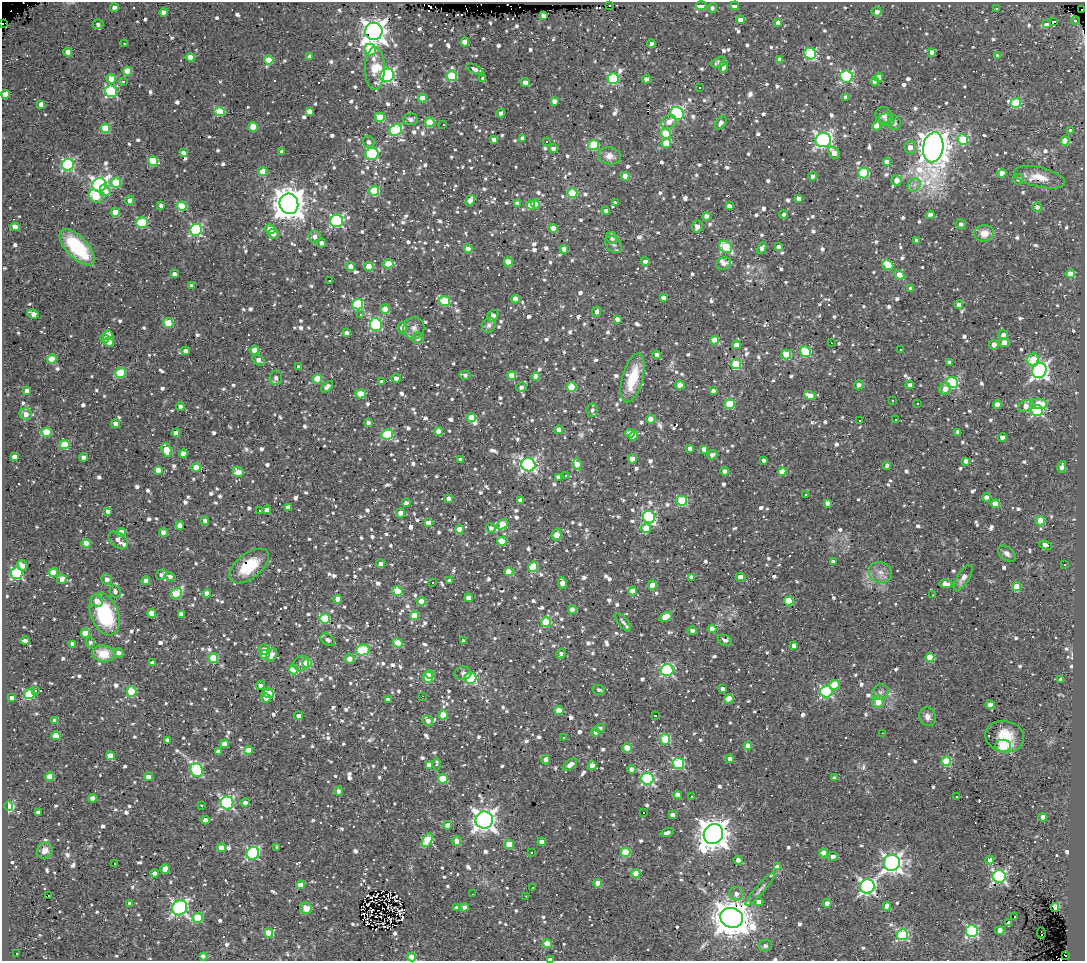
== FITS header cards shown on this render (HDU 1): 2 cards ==
NAXIS1  =                 1083
NAXIS2  =                  959

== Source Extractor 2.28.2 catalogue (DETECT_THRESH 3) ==
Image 1083 x 959 px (HDU 1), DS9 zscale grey, 1 PNG px = 1 image px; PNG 1087 x 963 px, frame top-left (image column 1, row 959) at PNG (2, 2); each listed source drawn as its Kron ellipse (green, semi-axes under 4 px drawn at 4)
Background 0.294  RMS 0.047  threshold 0.142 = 3 sigma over >= 5 px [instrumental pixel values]
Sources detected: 1423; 3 with non-positive FLUX_AUTO (blend fragments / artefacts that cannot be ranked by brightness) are neither listed nor drawn; of the other 1420, the 500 brightest by FLUX_AUTO listed and drawn (920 fainter detections omitted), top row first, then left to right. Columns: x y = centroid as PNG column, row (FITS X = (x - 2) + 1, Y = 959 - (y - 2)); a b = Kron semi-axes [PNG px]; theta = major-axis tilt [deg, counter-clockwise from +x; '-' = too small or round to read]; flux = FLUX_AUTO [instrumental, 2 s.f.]
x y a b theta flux
609 5 3 2 - 22
701 6 5 4 - 83
735 6 4 4 - 62
114 8 4 4 - 21
712 8 5 4 - 12
996 8 3 3 - 65
1082 10 3 2 - 430
163 12 4 4 - 26
877 12 5 4 - 22
543 16 4 3 - 13
741 20 4 4 - 41
1075 21 4 3 - 54
1053 22 3 3 - 2700
2 23 3 2 - 170
778 23 4 3 - 16
98 24 5 5 - 12
1046 24 4 3 - 150
374 31 9 8 - 3100
465 42 4 4 - 50
124 44 3 3 - 15
651 44 4 3 - 11
370 50 6 5 - 190
68 52 4 4 - 45
932 52 4 4 - 17
810 54 6 5 - 290
998 56 4 4 - 14
190 57 4 4 - 31
310 57 4 4 - 18
780 59 4 4 - 17
269 60 5 4 - 100
719 62 8 4 20 15
724 66 6 4 81 20
375 69 21 10 90 84
475 69 9 4 -25 13
127 71 4 4 - 85
387 75 7 6 - 780
452 76 5 5 - 180
846 76 6 6 - 450
879 77 4 4 - 38
613 78 5 5 - 290
111 79 5 5 - 35
483 79 4 4 - 13
646 79 4 4 - 20
123 81 3 3 - 61
874 81 4 3 - 16
525 83 5 4 - 22
699 88 3 3 - 12
111 91 6 6 - 390
6 94 4 4 - 56
845 97 4 4 - 12
422 98 4 4 - 37
554 101 4 4 - 19
1016 103 5 5 - 190
41 104 4 4 - 26
220 111 5 4 - 130
309 111 4 4 - 23
501 113 4 4 - 15
677 113 7 6 - 420
884 115 8 8 - 16
380 117 5 4 - 120
410 119 7 6 - 13
887 120 8 6 -16 14
430 122 5 5 - 130
669 122 8 6 36 27
721 123 7 4 57 16
894 123 7 6 - 13
443 125 3 2 - 17
877 126 4 4 - 15
253 127 5 5 - 67
105 128 5 4 - 130
396 130 6 5 - 260
1071 131 4 4 - 16
666 133 5 5 - 130
523 138 4 4 - 19
494 140 4 4 - 17
823 140 8 7 - 950
963 140 5 5 - 200
546 141 3 3 - 12
1065 141 4 4 - 70
369 142 6 5 - 12
666 143 5 4 - 78
593 145 5 5 - 160
910 147 6 6 - 21
933 147 15 10 80 6400
553 149 5 4 - 13
281 152 4 3 - 12
183 153 4 4 - 20
834 153 7 4 -51 28
372 154 6 6 - 360
610 156 11 8 -10 26
153 161 5 5 - 140
887 162 4 4 - 38
68 165 6 6 - 460
263 171 5 4 - 42
863 173 5 5 - 240
1002 173 4 4 - 35
625 176 4 4 - 39
813 176 4 4 - 20
1039 177 26 10 -13 52
1018 179 6 5 - 13
896 180 5 5 - 29
116 183 5 5 - 170
99 185 7 6 - 1100
914 185 7 6 - 13
105 190 6 4 -53 36
374 191 5 5 - 190
572 193 5 5 - 140
96 196 8 6 -42 110
798 198 4 4 - 16
129 200 5 4 - 19
470 200 6 4 58 29
615 202 3 3 - 700
517 203 4 4 - 14
289 204 10 9 - 6100
535 204 4 4 - 44
161 205 4 3 - 13
531 205 4 4 - 44
182 206 5 4 - 170
729 206 4 4 - 19
1037 207 5 5 - 12
606 211 4 4 - 13
115 212 4 4 - 61
784 215 4 3 - 11
930 215 4 4 - 28
707 216 4 4 - 31
337 221 6 6 - 480
142 223 6 5 - 240
961 224 5 5 - 11
15 227 4 4 - 36
697 227 6 5 - 22
553 228 4 4 - 49
270 229 5 5 - 47
196 230 6 6 - 370
984 233 10 8 8 37
273 234 5 5 - 18
315 237 6 6 - 18
612 238 6 5 - 14
917 240 4 3 - 11
321 243 5 4 - 14
614 244 9 7 -45 13
77 247 23 10 -46 250
726 247 7 5 -40 190
779 247 4 4 - 16
762 248 6 4 63 14
468 249 4 4 - 49
564 249 4 4 - 30
645 261 4 4 - 13
508 262 4 4 - 67
388 264 5 4 - 69
723 264 7 6 - 12
888 265 6 5 - 110
369 266 4 4 - 73
351 267 4 4 - 49
174 274 4 4 - 18
1070 274 5 4 - 47
899 275 6 4 -36 48
330 281 3 3 - 44
192 286 4 4 - 17
911 289 4 4 - 13
663 298 4 4 - 19
516 299 4 4 - 31
444 301 5 5 - 180
358 304 5 5 - 270
959 305 4 4 - 18
385 309 4 4 - 76
597 312 5 4 - 12
33 314 6 4 -23 29
361 314 3 3 - 20
493 316 6 5 - 24
617 319 4 3 - 16
168 323 5 4 - 120
376 325 6 6 - 340
489 325 7 6 - 13
402 328 6 4 -90 20
414 328 11 10 - 22
347 333 4 4 - 14
108 335 5 4 - 36
1003 335 5 4 - 18
104 338 4 3 - 13
418 338 6 5 - 14
714 340 4 4 - 65
109 342 5 4 - 21
831 343 3 2 - 32
1004 343 4 4 - 35
737 345 4 4 - 27
994 345 5 4 - 27
254 350 4 4 - 26
901 350 3 2 - 26
185 351 4 4 - 14
806 352 6 5 - 220
657 355 4 4 - 22
786 355 5 5 - 130
52 359 5 4 - 81
1033 359 6 5 - 130
259 360 6 4 -35 21
950 363 4 4 - 16
736 364 5 5 - 190
299 367 4 4 - 12
1039 370 8 7 - 1200
120 373 5 5 - 160
465 375 5 4 - 12
512 375 4 4 - 63
536 377 4 4 - 35
276 378 7 6 - 15
396 378 5 4 - 13
633 378 25 10 74 130
317 379 5 4 - 85
382 382 4 3 - 12
952 383 6 5 - 380
680 385 4 4 - 54
859 385 5 4 - 16
910 385 4 4 - 15
327 387 7 4 43 14
521 387 5 4 - 11
571 387 5 5 - 97
945 389 6 5 - 28
27 391 4 4 - 21
713 391 4 4 - 17
361 394 5 4 - 84
810 395 6 4 -24 30
893 401 3 3 - 12
730 404 5 5 - 160
917 404 3 3 - 110
1039 404 8 5 -3 82
997 405 4 4 - 27
180 406 4 4 - 15
1026 406 8 5 21 34
592 410 7 5 85 14
1037 410 6 5 - 420
26 414 6 6 - 24
471 418 5 4 - 71
651 419 4 4 - 53
896 420 3 3 - 23
860 421 3 3 - 43
116 423 4 4 - 32
368 423 4 4 - 12
559 430 4 4 - 44
438 431 4 4 - 24
46 432 5 4 - 110
958 432 4 4 - 17
176 433 4 4 - 27
630 433 5 4 - 38
387 434 6 5 - 240
633 435 5 4 - 28
1002 438 4 4 - 24
65 445 5 4 - 110
690 448 4 4 - 16
704 449 4 4 - 23
166 450 7 4 -75 64
183 454 4 4 - 35
712 455 5 4 - 12
14 457 4 4 - 24
84 457 4 4 - 16
632 459 5 4 - 30
460 460 4 3 - 12
764 460 4 3 - 11
965 461 4 4 - 15
577 464 6 4 -82 42
528 465 7 6 - 820
887 465 4 4 - 11
196 467 4 4 - 55
1062 467 6 4 78 16
158 470 4 4 - 25
725 471 4 4 - 16
238 472 5 5 - 52
782 472 4 4 - 75
565 475 3 3 - 13
558 477 4 3 - 12
806 495 3 3 - 58
986 497 4 4 - 19
448 498 4 4 - 15
521 500 4 4 - 20
682 501 5 5 - 200
406 503 4 3 - 12
827 503 4 4 - 16
995 504 4 4 - 46
288 507 4 4 - 18
267 510 4 4 - 20
108 511 4 4 - 12
259 511 3 3 - 12
401 513 4 4 - 29
649 517 6 6 - 430
205 521 4 4 - 13
1040 521 4 4 - 97
429 523 4 4 - 36
502 524 6 4 39 91
180 526 4 4 - 39
491 528 5 4 - 13
646 528 5 5 - 50
459 529 4 4 - 57
121 532 4 4 - 74
163 532 4 4 - 27
556 535 6 5 - 47
118 540 11 7 -37 22
502 541 5 4 - 78
86 543 4 4 - 48
1045 545 6 3 -21 24
1007 554 10 6 -38 16
833 562 4 3 - 13
381 564 4 4 - 16
22 565 6 4 -51 27
1064 565 3 3 - 36
249 566 23 12 38 120
533 567 5 4 - 130
509 572 4 4 - 92
880 572 12 10 -25 28
17 573 6 6 - 410
53 573 4 4 - 67
161 575 5 4 - 12
170 577 5 4 - 14
691 577 4 3 - 13
740 577 4 4 - 29
963 578 15 6 57 23
62 579 5 5 - 21
107 579 5 5 - 18
146 581 4 4 - 24
449 581 4 4 - 12
433 582 3 3 - 40
562 583 6 4 -80 23
946 584 7 4 -3 25
652 585 4 4 - 50
1016 587 4 4 - 70
397 591 5 4 - 96
632 591 4 4 - 45
115 592 6 5 - 14
207 593 4 4 - 20
176 594 6 5 - 140
933 595 2 2 - 14
469 598 4 4 - 30
338 599 4 4 - 23
97 601 6 6 - 22
421 601 4 4 - 34
789 601 4 4 - 100
572 610 4 4 - 25
152 613 4 4 - 44
105 614 22 13 -67 260
181 614 4 4 - 16
415 616 4 4 - 81
665 617 7 4 27 41
325 619 5 5 - 190
546 622 5 5 - 160
623 622 11 4 -52 14
712 629 4 4 - 36
692 631 5 4 - 14
85 633 4 4 - 54
328 640 8 5 -32 13
725 640 7 5 -23 12
25 641 4 4 - 13
463 641 4 3 - 11
90 642 5 4 - 12
398 643 5 4 - 100
72 644 4 4 - 21
794 646 4 4 - 16
264 649 6 5 - 21
363 650 7 5 14 250
119 653 5 4 - 17
103 654 11 8 -11 66
265 654 5 4 - 66
561 654 5 4 - 11
271 655 7 4 60 14
930 657 4 4 - 78
213 658 5 4 - 130
349 659 5 5 - 24
152 663 4 4 - 17
301 663 8 7 - 14
307 663 5 4 - 140
293 670 5 4 - 98
667 670 6 6 - 450
463 673 8 6 8 12
430 674 4 4 - 72
428 677 5 5 - 99
471 678 5 5 - 320
1061 679 4 3 - 15
260 685 4 3 - 12
834 685 5 5 - 70
723 689 4 4 - 14
599 690 6 5 - 11
36 691 3 3 - 14
131 691 5 5 - 180
826 691 6 6 - 420
880 692 9 7 34 12
268 693 5 4 - 120
29 694 5 5 - 200
422 696 3 2 - 59
12 698 4 3 - 16
266 698 5 4 - 17
729 699 4 4 - 61
388 700 4 4 - 14
878 702 6 6 - 47
990 705 4 4 - 46
559 711 4 4 - 55
443 715 4 4 - 70
655 715 3 3 - 500
298 716 4 4 - 13
928 717 10 8 -68 20
55 721 4 4 - 17
428 721 5 5 - 17
600 728 5 3 - 12
596 732 4 4 - 21
882 733 3 2 - 20
56 736 4 4 - 66
564 737 3 3 - 16
1005 737 19 15 -11 92
665 739 5 5 - 160
167 740 4 3 - 15
224 744 4 4 - 41
748 746 4 4 - 47
1003 746 8 6 -2 170
627 748 4 4 - 78
248 750 4 4 - 36
218 752 4 4 - 15
110 756 4 4 - 51
546 759 5 4 - 20
730 759 4 4 - 20
946 761 4 4 - 120
678 763 5 5 - 320
437 764 6 3 90 17
570 765 8 4 40 24
429 766 4 3 - 110
592 766 4 4 - 30
632 769 4 3 - 16
197 770 7 6 - 300
50 777 4 4 - 65
149 777 4 4 - 37
834 778 4 3 - 12
443 779 5 4 - 120
647 779 6 6 - 480
339 791 4 4 - 12
677 795 4 4 - 21
692 796 3 2 - 38
957 797 3 3 - 22
93 798 4 4 - 20
227 803 6 6 - 610
245 803 4 4 - 18
202 805 3 3 - 16
9 806 5 4 - 250
38 812 4 4 - 15
644 813 3 3 - 13
672 815 4 4 - 17
1043 817 4 4 - 32
205 820 4 4 - 19
484 820 8 8 - 2600
448 825 4 4 - 25
667 833 6 3 20 14
713 834 10 9 - 6000
427 840 7 4 61 140
456 841 5 4 - 30
542 842 4 4 - 35
509 844 5 4 - 41
276 847 3 3 - 21
222 848 4 4 - 32
45 850 8 7 - 26
625 852 5 4 - 140
253 853 6 6 - 440
531 853 4 3 - 25
823 853 4 4 - 63
833 856 5 4 - 15
738 860 4 4 - 15
990 860 4 4 - 33
114 863 3 3 - 130
892 863 8 8 - 1500
777 867 4 4 - 30
165 869 5 4 - 39
155 873 4 4 - 15
636 873 4 4 - 52
999 876 6 6 - 610
598 883 4 4 - 43
301 885 4 4 - 47
867 886 7 7 - 890
532 888 3 3 - 13
760 889 21 4 49 15
473 894 3 2 - 13
736 894 7 6 - 15
49 896 3 2 - 26
526 896 3 2 - 12
758 902 4 4 - 16
827 903 4 4 - 21
130 904 4 4 - 14
887 906 4 4 - 43
465 907 4 4 - 16
1055 907 4 4 - 120
179 908 8 7 - 790
306 908 6 5 - 53
456 908 4 3 - 12
1014 916 3 3 - 23
198 918 5 5 - 170
732 918 11 9 -18 9800
1009 922 3 3 - 16
1000 930 4 4 - 35
972 931 6 6 - 430
269 933 4 4 - 84
1041 933 5 2 - 22
902 935 5 5 - 350
547 943 4 4 - 73
765 946 7 6 - 12
17 953 3 3 - 12
1065 955 3 2 - 18
203 956 4 4 - 11
412 957 4 4 - 56
550 959 4 2 - 14
At the frame edge (FLAGS 8, measured only in part): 5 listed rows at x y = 1082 10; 2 23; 6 94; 412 957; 550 959
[920 fainter detections neither listed nor drawn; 3 non-positive-flux detections neither listed nor drawn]